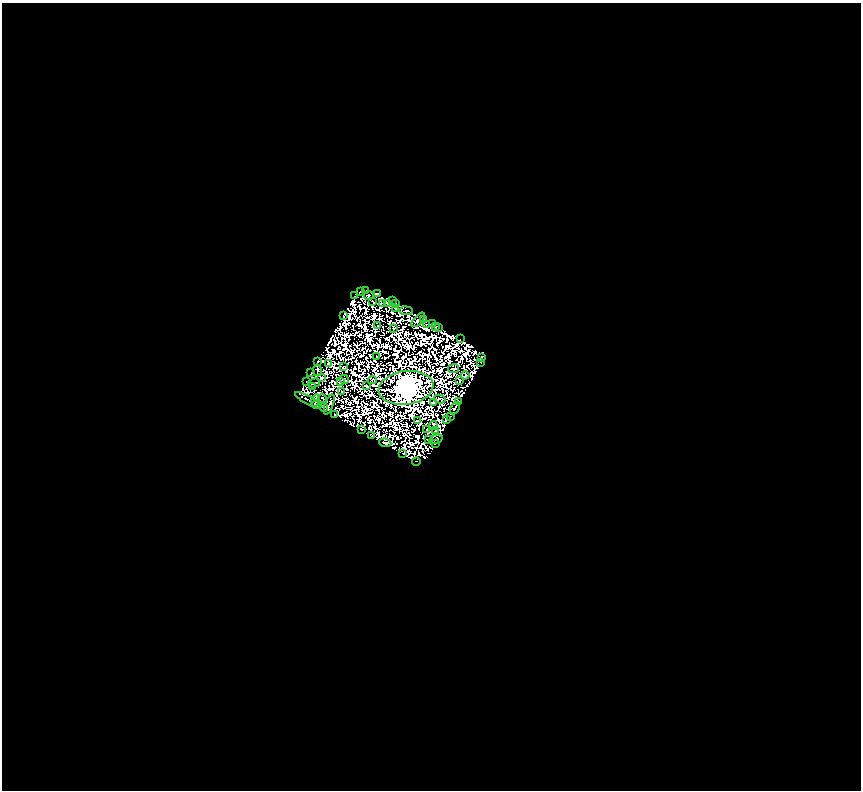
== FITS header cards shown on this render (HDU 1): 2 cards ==
NAXIS1  =                  859
NAXIS2  =                  788

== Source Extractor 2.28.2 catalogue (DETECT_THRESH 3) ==
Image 859 x 788 px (HDU 1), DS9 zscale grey, 1 PNG px = 1 image px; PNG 863 x 792 px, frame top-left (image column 1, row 788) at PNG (2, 3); each listed source drawn as its Kron ellipse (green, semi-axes under 4 px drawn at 4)
Background 0.698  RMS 5.3e-04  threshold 0.00159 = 3 sigma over >= 5 px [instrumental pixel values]
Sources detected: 136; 68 with non-positive FLUX_AUTO (blend fragments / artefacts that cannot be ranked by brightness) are neither listed nor drawn; the other 68 listed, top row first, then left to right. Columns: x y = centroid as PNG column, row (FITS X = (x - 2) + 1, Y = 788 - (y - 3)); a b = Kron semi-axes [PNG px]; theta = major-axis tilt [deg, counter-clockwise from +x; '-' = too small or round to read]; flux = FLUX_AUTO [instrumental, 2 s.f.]
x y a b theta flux
360 291 3 2 - 21
366 291 3 2 - 23
377 293 3 3 - 25
355 296 3 3 - 52
369 296 5 2 - 22
392 301 2 2 - 15
373 302 3 2 - 37
382 303 3 2 - 22
387 303 3 2 - 28
396 303 3 2 - 12
395 308 2 2 - 18
406 311 7 2 -7 22
343 315 4 2 - 25
418 320 9 3 48 55
424 320 4 3 - 21
432 324 3 2 - 2.3
378 325 2 2 - 4.3
426 325 2 2 - 6
436 327 4 3 - 3.3
439 328 2 2 - 1.8
394 329 3 2 - 5
460 339 2 2 - 17
376 356 2 2 - 26
481 358 3 2 - 26
317 361 3 3 - 32
328 363 3 2 - 8.5
481 363 3 2 - 22
344 367 4 2 - 9.7
454 369 5 3 - 29
317 370 6 2 -81 36
311 373 3 3 - 17
465 375 4 4 - 7.6
321 378 3 2 - 5.9
344 379 5 2 - 26
372 380 4 2 - 22
307 381 3 3 - 29
460 381 3 2 - 18
340 382 3 2 - 20
314 383 6 2 16 0.42
366 386 3 2 - 13
312 387 4 2 - 27
406 388 27 16 7 160000
342 391 2 2 - 8.6
322 398 4 2 - 9.7
440 399 6 2 -13 19
308 400 15 3 -29 44
316 401 6 2 74 78
434 402 4 2 - 33
459 402 3 2 - 31
316 404 4 3 - 66
329 405 10 3 70 0.49
324 407 4 3 - 2.2
455 408 7 3 59 12
334 415 2 2 - 8.6
450 417 2 2 - 15
417 420 3 2 - 12
447 420 4 3 - 30
433 425 4 2 - 13
362 429 3 2 - 27
427 429 2 2 - 12
435 430 3 2 - 9.5
371 436 3 2 - 10
436 439 7 3 15 4.3
429 440 4 2 - 38
385 443 6 3 -7 61
435 443 3 2 - 7.7
403 454 2 2 - 13
416 461 4 2 - 2.6
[68 non-positive-flux detections neither listed nor drawn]